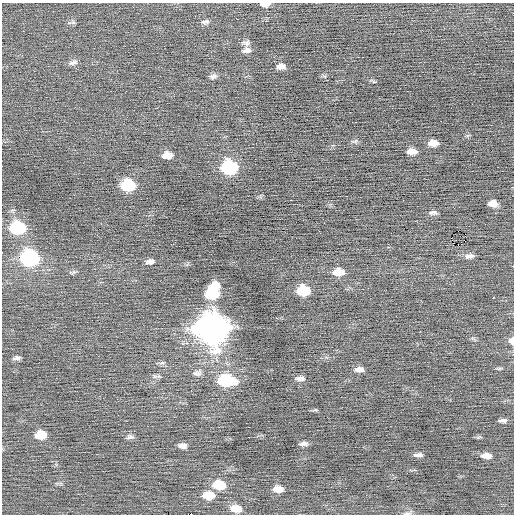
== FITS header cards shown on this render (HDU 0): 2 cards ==
NAXIS1  =                  512 / Axis length
NAXIS2  =                  512 / Axis length

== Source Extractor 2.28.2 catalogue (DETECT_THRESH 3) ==
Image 512 x 512 px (HDU 0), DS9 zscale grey, 1 PNG px = 1 image px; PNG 516 x 516 px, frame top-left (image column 1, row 512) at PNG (2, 3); no overlay
Background -0.0271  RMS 0.76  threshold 2.27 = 3 sigma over >= 5 px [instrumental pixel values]
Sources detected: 52; all 52 listed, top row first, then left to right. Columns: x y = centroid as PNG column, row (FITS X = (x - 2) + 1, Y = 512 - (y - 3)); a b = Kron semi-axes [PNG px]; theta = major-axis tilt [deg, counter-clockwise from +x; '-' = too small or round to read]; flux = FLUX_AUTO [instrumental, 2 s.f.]
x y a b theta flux
265 4 9 4 0 300
73 22 6 6 - 97
205 22 11 6 6 150
246 43 11 7 8 170
247 50 11 6 9 200
73 63 13 6 12 180
281 66 8 5 5 260
213 76 10 6 11 150
441 121 2 2 - 150
355 141 9 4 35 100
433 143 9 5 1 380
412 151 9 5 1 360
167 155 10 6 3 450
229 167 11 9 -1 5300
128 185 10 8 0 3100
493 203 8 5 -1 360
434 212 9 7 -25 130
324 223 2 2 - 47
17 228 11 8 -2 4500
458 231 2 2 - 1400
461 244 3 2 - 81
458 245 2 2 - 1300
469 256 12 5 7 200
29 258 11 9 -7 9300
150 261 9 6 12 180
73 272 10 4 15 96
338 272 12 8 2 580
303 291 10 8 0 1900
212 292 15 10 59 2800
493 297 3 3 - 490
212 328 14 12 -13 81000
512 341 7 5 87 290
17 358 9 4 5 140
162 363 8 4 8 99
359 369 11 5 2 260
199 373 11 8 -51 210
155 376 7 4 18 98
300 378 10 5 1 200
226 380 16 9 -5 2800
503 420 8 4 3 160
41 435 10 7 4 900
130 437 9 5 4 140
303 444 9 4 3 170
183 446 7 5 -6 220
418 455 11 4 1 170
486 456 11 6 -4 370
219 485 12 8 -4 1400
278 489 10 6 -1 410
209 495 12 8 -1 860
236 509 12 7 -7 610
407 513 12 3 0 110
191 514 2 2 - 1100
At the frame edge (FLAGS 8, measured only in part): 4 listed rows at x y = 265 4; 512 341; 407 513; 191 514